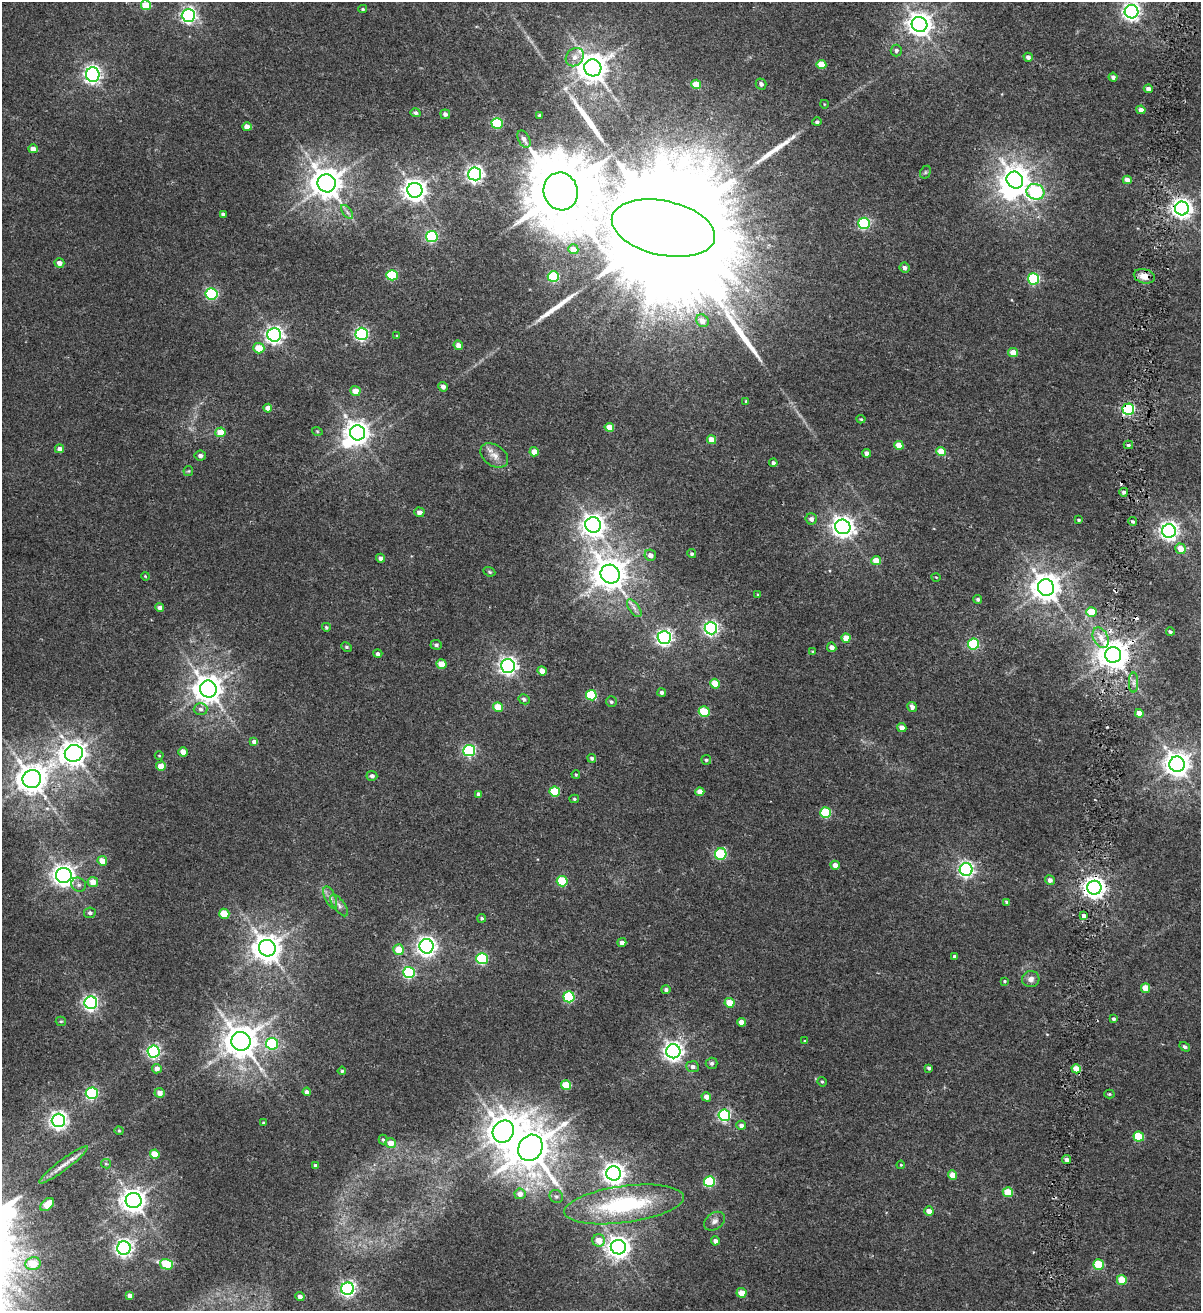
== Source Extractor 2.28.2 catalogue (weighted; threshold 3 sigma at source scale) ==
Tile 6 of 4 x 4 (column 2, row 2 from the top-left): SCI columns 1491-2689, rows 2633-3941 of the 5438 x 5254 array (HDU 1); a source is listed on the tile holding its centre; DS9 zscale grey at full resolution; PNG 1203 x 1313 px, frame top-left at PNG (2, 2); each listed source drawn as its Kron ellipse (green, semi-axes under 4 px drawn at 4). Shown black and unused: <1% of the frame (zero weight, under 2 of 4 exposures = <1% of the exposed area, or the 3 px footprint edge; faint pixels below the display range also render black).
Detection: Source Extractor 2.28.2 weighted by HDU 2 'WHT'; one run over the whole footprint, this tile lists its part. Background 0.00679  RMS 0.0025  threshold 0.0113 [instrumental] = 3 sigma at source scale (4.5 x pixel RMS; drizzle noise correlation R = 1.50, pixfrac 1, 0.0396/0.0396 arcsec/px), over >= 5 px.
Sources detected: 244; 2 inside a brighter object's white glare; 3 cosmic-ray / hot-pixel residue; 3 long thin detections or spike segments (spike, bleed or trail) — neither listed nor drawn; the other 236 listed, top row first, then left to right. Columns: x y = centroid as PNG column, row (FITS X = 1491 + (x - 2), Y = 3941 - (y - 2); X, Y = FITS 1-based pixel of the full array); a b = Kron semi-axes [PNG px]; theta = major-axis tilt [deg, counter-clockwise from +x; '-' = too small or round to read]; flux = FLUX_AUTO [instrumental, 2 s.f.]
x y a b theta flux
146 5 5 5 - 4.8
363 9 4 3 - 0.29
1132 12 7 6 - 93
188 15 6 6 - 58
919 24 8 7 - 200
896 50 6 5 - 0.51
575 57 10 8 48 1.2
1028 57 4 4 - 0.83
821 64 5 4 - 3.9
593 68 9 8 - 340
93 75 7 7 - 83
1113 77 4 4 - 0.71
696 84 5 4 - 4.3
761 84 5 5 - 0.68
1148 89 4 4 - 1
824 104 4 3 - 0.14
1141 110 4 4 - 1.2
415 113 5 4 - 0.55
445 114 5 5 - 0.74
540 115 3 3 - 0.39
817 122 4 4 - 0.42
497 123 5 5 - 14
247 127 4 4 - 1.5
524 139 9 5 -61 0.78
33 149 5 4 - 1.4
925 172 7 5 61 0.32
475 174 6 6 - 77
1015 180 9 8 - 240
1127 180 4 4 - 1.4
327 183 9 9 - 380
415 190 7 7 - 170
561 191 19 17 -73 2000
1035 192 9 7 -17 32
1182 208 7 7 - 130
347 212 8 4 -53 0.59
223 214 4 3 - 0.53
864 223 6 5 - 23
663 228 52 27 -12 22000
432 237 6 5 - 24
573 249 5 5 - 2.1
59 263 5 4 - 1.3
904 268 5 5 - 0.77
392 275 5 5 - 14
1144 276 11 7 -14 2.1
553 277 5 5 - 14
1033 279 5 5 - 21
212 294 6 5 - 24
702 321 7 6 - 1.9
362 334 6 6 - 44
274 335 7 6 - 82
397 336 4 3 - 0.19
458 345 5 4 - 1.3
259 348 5 5 - 4.1
1013 353 5 4 - 2.3
443 387 5 4 - 0.99
355 391 5 5 - 2.1
746 401 3 3 - 0.21
268 408 4 4 - 1.4
1128 409 6 5 - 26
861 419 4 3 - 0.25
609 427 5 4 - 2.7
317 431 5 3 - 0.19
220 432 5 5 - 3.9
358 433 8 7 - 180
712 440 4 4 - 2.8
899 445 5 4 - 3.5
1128 445 5 4 - 0.48
60 449 5 4 - 1
941 451 5 4 - 4.2
534 452 4 4 - 2.1
866 453 4 4 - 0.92
494 455 15 10 -35 1.8
200 456 5 5 - 0.75
773 463 4 4 - 0.57
188 471 5 5 - 0.25
1124 492 4 4 - 0.56
419 512 5 5 - 1.1
811 519 5 5 - 0.98
1079 520 4 3 - 0.24
1133 521 4 3 - 0.36
593 525 8 7 - 170
843 527 8 7 - 140
1169 531 7 7 - 98
1181 549 5 5 - 2.8
692 554 4 4 - 0.37
650 555 6 5 - 1
381 558 4 4 - 0.86
876 561 5 4 - 3
489 572 6 4 -22 0.27
610 574 10 9 - 370
145 576 4 3 - 0.19
936 577 4 3 - 0.15
1046 587 8 8 - 290
758 595 4 3 - 0.19
978 599 4 4 - 0.45
159 607 4 4 - 0.71
634 608 10 5 -55 0.82
1091 612 5 4 - 5.1
326 627 4 4 - 0.3
711 628 6 6 - 54
1170 632 4 4 - 0.4
664 637 6 6 - 66
846 638 4 4 - 3.1
1101 638 11 7 -63 1.6
973 644 5 5 - 16
436 645 5 4 - 0.47
346 647 5 4 - 0.35
832 647 5 4 - 1.1
813 652 4 3 - 0.24
378 654 4 4 - 0.56
1113 655 8 7 - 360
442 664 5 4 - 4.1
508 666 7 7 - 84
542 671 4 4 - 2
1134 683 10 4 -90 0.62
715 684 5 4 - 4.6
208 689 8 8 - 280
662 693 4 4 - 0.68
591 695 5 5 - 12
524 699 6 4 -30 0.47
611 702 5 5 - 0.37
498 707 5 4 - 4.6
912 707 5 4 - 1
201 709 7 6 - 0.68
704 712 5 5 - 8.5
1139 713 4 4 - 1.8
902 728 4 4 - 1.7
254 742 4 4 - 1.1
469 750 6 5 - 30
183 752 4 4 - 2.3
74 753 9 8 - 230
159 756 4 3 - 0.17
592 758 4 4 - 0.45
706 760 5 4 - 0.34
1177 764 8 7 - 220
161 766 5 4 - 2.9
576 774 4 3 - 0.22
372 776 5 5 - 0.66
32 779 9 9 - 330
555 792 5 5 - 8
700 792 4 4 - 1.9
478 794 4 4 - 0.81
574 799 5 4 - 0.29
826 813 5 5 - 11
721 854 6 5 - 17
102 861 5 4 - 2.7
835 865 4 4 - 1.8
966 870 6 6 - 59
64 875 8 7 - 150
1050 880 5 5 - 0.85
562 881 5 5 - 11
93 882 5 5 - 2.6
79 885 7 6 - 0.72
1094 888 7 7 - 140
330 898 12 5 -67 0.97
1007 902 4 3 - 0.52
339 905 13 5 -54 0.91
90 913 6 5 - 0.54
224 914 5 5 - 5.8
1084 916 4 3 - 7.5
482 918 4 4 - 0.33
622 942 4 4 - 0.99
427 946 7 7 - 100
267 948 8 8 - 280
399 950 5 5 - 3.9
955 956 4 3 - 0.49
482 959 6 5 - 18
409 973 6 5 - 23
1031 979 8 8 - 1.1
1005 981 3 3 - 0.22
1146 988 4 4 - 3
666 990 4 4 - 0.5
569 997 5 5 - 16
91 1003 6 6 - 54
730 1003 5 4 - 3.5
1114 1019 4 4 - 0.46
61 1021 5 4 - 0.25
741 1022 4 4 - 1.4
241 1041 9 9 - 390
805 1041 4 4 - 0.25
272 1044 6 6 - 16
1185 1047 6 4 -33 0.47
153 1051 6 6 - 45
673 1051 7 7 - 110
712 1063 6 5 - 0.56
693 1067 6 5 - 0.8
929 1068 4 3 - 0.47
157 1069 5 5 - 1.2
1076 1069 5 4 - 3.5
342 1071 4 4 - 0.25
822 1082 5 4 - 0.28
566 1085 5 5 - 6
307 1092 4 4 - 0.84
92 1093 6 5 - 31
160 1093 5 5 - 1.4
1109 1094 5 4 - 0.25
706 1097 5 4 - 1.4
724 1115 6 5 - 30
58 1120 7 6 - 82
263 1123 4 3 - 0.26
741 1125 5 4 - 0.77
119 1131 4 4 - 0.22
503 1131 11 10 - 360
1139 1137 5 5 - 8.3
383 1139 5 4 - 0.27
391 1143 5 5 - 2.5
530 1148 14 11 57 690
155 1154 5 4 - 3.6
1067 1160 4 4 - 0.67
106 1164 5 4 - 0.29
64 1165 30 5 37 2
315 1165 4 4 - 0.39
901 1165 4 3 - 0.2
613 1173 7 7 - 140
953 1175 5 4 - 2.7
709 1181 5 5 - 15
1008 1192 5 5 - 5.5
520 1194 5 5 - 1.3
556 1196 7 6 - 0.52
134 1200 8 7 - 190
624 1204 60 18 8 23
47 1205 8 5 43 3.6
929 1211 5 4 - 1.6
714 1221 11 8 35 1
599 1240 6 6 - 2.4
715 1241 4 4 - 0.88
618 1247 7 7 - 150
124 1248 7 6 - 79
33 1263 8 6 10 5.1
167 1264 7 5 -15 9.6
1098 1264 5 5 - 8.8
1122 1280 5 4 - 4.4
348 1289 6 6 - 58
742 1293 5 4 - 2.3
130 1295 4 4 - 0.94
300 1297 4 4 - 0.89
Overlapping masked pixels (flux is a lower limit): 5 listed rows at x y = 1182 208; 1144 276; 1128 409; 1113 655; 1094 888
Isophote crosses this tile's border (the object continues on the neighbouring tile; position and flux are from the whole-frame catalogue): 1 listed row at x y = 1132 12